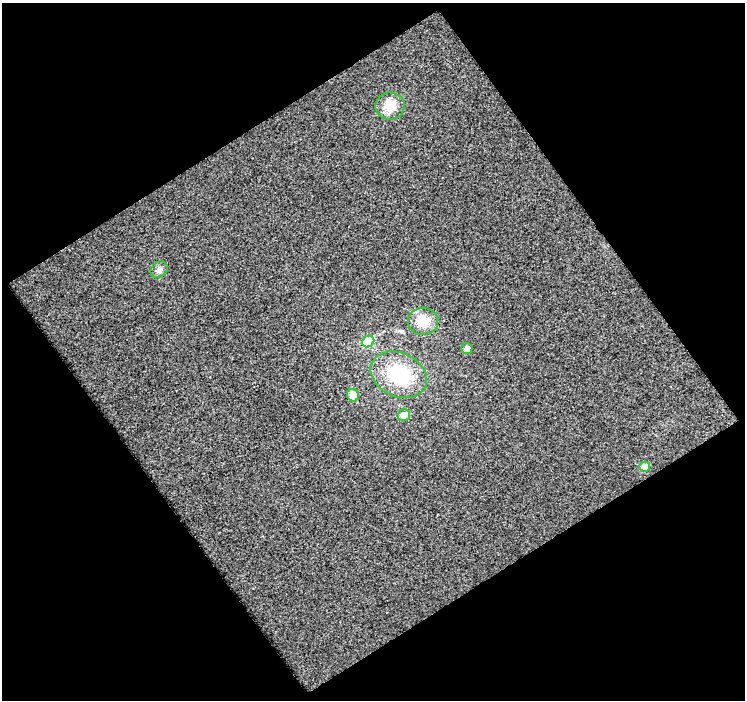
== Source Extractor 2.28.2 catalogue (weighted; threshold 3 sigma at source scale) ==
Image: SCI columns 1-743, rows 20-717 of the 743 x 735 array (HDU 1 of 3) = the unmasked area's bounding box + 8 px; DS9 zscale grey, full resolution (1 PNG px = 1 image px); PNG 747 x 702 px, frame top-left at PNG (2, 3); each listed source drawn as its Kron ellipse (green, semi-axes under 4 px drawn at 4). Shown black and unused: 50% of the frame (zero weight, under 2 of 3 exposures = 2% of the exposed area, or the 3 px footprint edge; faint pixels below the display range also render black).
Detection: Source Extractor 2.28.2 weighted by HDU 2 'WHT'. Background 0.0333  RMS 0.024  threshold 0.11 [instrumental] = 3 sigma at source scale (4.5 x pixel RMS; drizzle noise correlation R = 1.50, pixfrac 1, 0.0396/0.0396 arcsec/px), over >= 5 px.
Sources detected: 10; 1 inside a brighter listed object's ellipse — not listed separately; the other 9 listed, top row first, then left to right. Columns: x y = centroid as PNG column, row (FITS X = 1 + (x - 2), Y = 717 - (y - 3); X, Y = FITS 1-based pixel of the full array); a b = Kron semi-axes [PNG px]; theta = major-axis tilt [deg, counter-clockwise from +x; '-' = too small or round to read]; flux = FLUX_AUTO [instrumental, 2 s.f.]
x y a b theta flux
390 106 14 13 - 35
159 270 9 7 43 9.2
423 321 15 13 0 45
368 342 6 5 - 93
467 348 5 5 - 13
399 375 29 22 -25 150
353 395 6 6 - 29
404 415 6 5 - 23
645 467 5 5 - 35